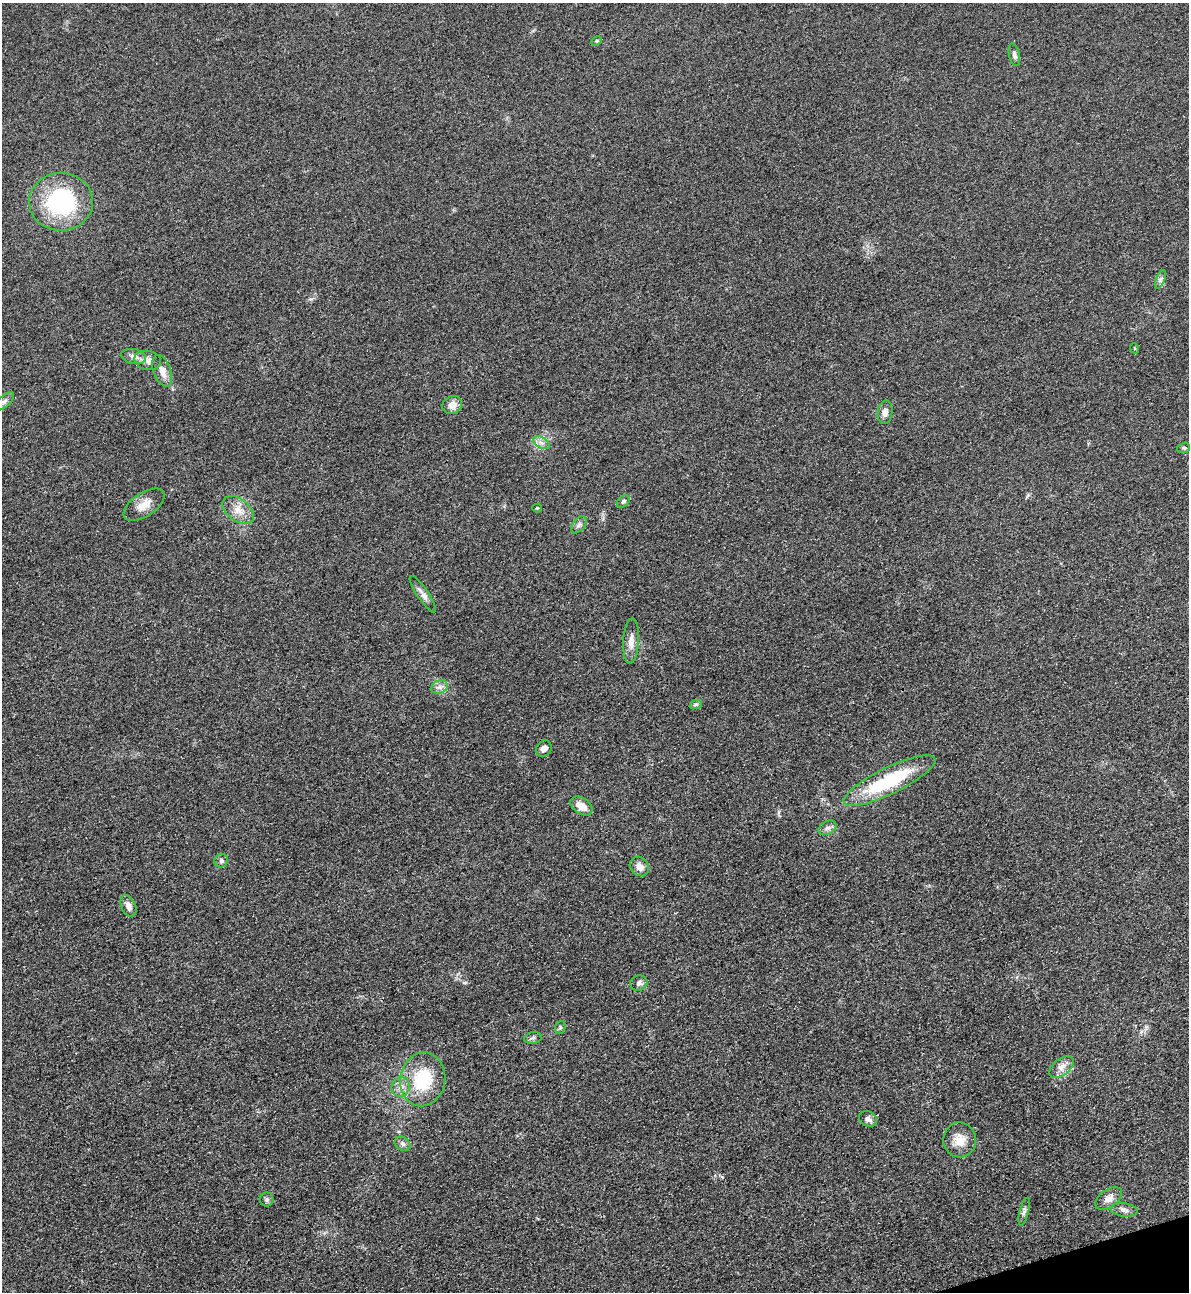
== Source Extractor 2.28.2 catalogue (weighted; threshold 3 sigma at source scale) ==
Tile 6 of 4 x 4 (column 2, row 2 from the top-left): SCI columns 1472-2658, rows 2607-3896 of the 5195 x 5213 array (HDU 1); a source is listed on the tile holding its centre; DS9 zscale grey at full resolution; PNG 1191 x 1294 px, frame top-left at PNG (2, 3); each listed source drawn as its Kron ellipse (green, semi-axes under 4 px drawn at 4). Shown black and unused: <1% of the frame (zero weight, under 3 of 4 exposures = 3% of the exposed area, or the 3 px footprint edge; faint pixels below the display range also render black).
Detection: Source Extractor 2.28.2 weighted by HDU 2 'WHT'; one run over the whole footprint, this tile lists its part. Background 0.0679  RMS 0.0084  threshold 0.0379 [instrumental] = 3 sigma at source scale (4.5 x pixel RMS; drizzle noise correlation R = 1.50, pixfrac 1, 0.05/0.05 arcsec/px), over >= 5 px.
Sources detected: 42; all 42 listed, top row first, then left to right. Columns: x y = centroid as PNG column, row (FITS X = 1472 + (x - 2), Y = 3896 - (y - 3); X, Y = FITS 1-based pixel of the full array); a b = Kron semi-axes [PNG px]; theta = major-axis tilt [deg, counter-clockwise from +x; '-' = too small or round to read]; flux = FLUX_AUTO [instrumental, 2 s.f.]
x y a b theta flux
597 41 6 4 28 1.3
1014 55 11 5 -78 2.7
61 202 32 29 1 95
1160 279 10 3 69 1.7
1134 348 5 3 - 0.78
134 356 12 7 -11 4.7
148 360 13 9 -12 5.7
162 371 16 8 -70 7.2
4 401 12 5 41 2.8
452 405 10 8 27 6.4
885 412 12 7 80 4.8
542 443 9 5 -31 3.1
1184 448 6 5 - 1.4
623 501 7 5 40 1.8
144 505 23 11 33 11
537 508 4 4 - 0.78
238 510 18 11 -38 9.9
579 525 10 5 52 2.6
423 594 21 5 -56 4.7
631 641 22 8 87 7.4
439 687 9 6 20 3.3
696 704 6 4 18 1.4
544 748 9 7 54 4.1
890 781 51 13 26 65
581 806 12 8 -34 9
827 828 9 6 29 3.1
221 861 7 6 - 2.2
639 866 10 9 - 5.8
128 906 11 7 -66 4.5
639 983 9 7 20 2.6
560 1027 7 5 71 1.4
533 1038 9 5 9 2.1
1061 1067 14 8 38 5.8
423 1079 27 22 81 44
401 1087 10 9 - 5.2
868 1119 9 7 -27 3.4
960 1140 17 16 - 12
403 1144 8 6 -32 2.5
1109 1198 15 9 35 6
267 1199 7 7 - 2
1124 1210 13 6 -8 3.8
1024 1212 14 4 75 2.8